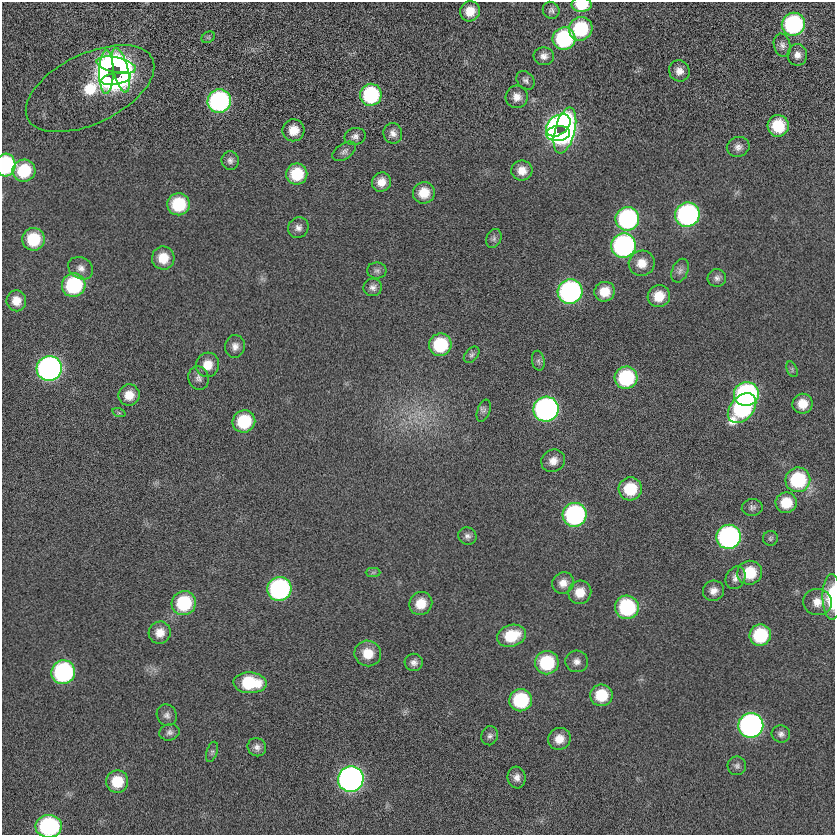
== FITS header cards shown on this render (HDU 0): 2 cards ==
NAXIS1  =                  833
NAXIS2  =                  833

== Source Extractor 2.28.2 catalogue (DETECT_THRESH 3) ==
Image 833 x 833 px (HDU 0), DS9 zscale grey, 1 PNG px = 1 image px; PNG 837 x 837 px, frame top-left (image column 1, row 833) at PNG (2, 2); each listed source drawn as its Kron ellipse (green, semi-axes under 4 px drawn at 4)
Background -0.00177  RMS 4.6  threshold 13.7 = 3 sigma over >= 5 px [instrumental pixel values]
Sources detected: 117; all 117 listed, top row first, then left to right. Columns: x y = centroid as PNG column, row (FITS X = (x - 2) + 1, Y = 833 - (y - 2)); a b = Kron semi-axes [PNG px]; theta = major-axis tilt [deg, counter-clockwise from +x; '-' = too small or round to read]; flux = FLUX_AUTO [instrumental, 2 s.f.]
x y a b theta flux
582 5 10 7 -1 9100
551 10 9 8 - 1100
470 11 10 9 - 5100
793 24 11 11 - 47000
581 29 12 11 - 20000
208 37 7 5 29 560
564 39 11 11 - 34000
782 45 12 8 -75 1600
797 55 11 10 - 2100
544 56 10 9 - 1900
116 65 20 7 -13 60000
121 70 23 7 -77 57000
679 71 11 10 - 2400
106 72 22 7 89 44000
116 79 15 6 11 35000
526 80 10 8 -48 1200
90 89 69 35 26 31000
371 95 11 11 - 29000
517 97 11 11 - 2900
219 101 12 11 - 68000
558 125 14 9 37 57000
778 126 11 10 - 12000
293 130 11 11 - 4600
565 131 24 10 75 66000
393 133 10 9 - 1900
558 133 12 7 4 38000
355 136 10 8 12 1500
738 147 11 10 - 1900
344 151 13 7 34 1300
230 160 9 8 - 1300
6 165 11 9 84 35000
24 171 11 11 - 14000
522 171 10 10 - 3600
297 174 11 10 - 11000
381 182 10 9 - 3400
424 193 11 10 - 5800
178 204 11 11 - 15000
687 215 12 12 - 78000
627 219 12 11 - 54000
298 228 11 10 - 1700
494 238 10 7 69 1100
33 239 11 11 - 13000
623 246 12 12 - 81000
163 258 11 11 - 6300
642 263 13 12 - 4200
81 268 13 10 -32 2200
377 271 10 8 0 1000
680 271 12 8 66 1500
717 278 9 9 - 1400
74 285 12 11 - 29000
373 287 9 9 - 1500
570 292 12 12 - 83000
605 292 10 9 - 5500
659 296 11 11 - 5900
16 301 10 10 - 3700
440 345 11 11 - 18000
235 346 11 10 - 2000
472 355 9 6 48 860
538 361 10 6 -80 950
207 365 12 11 - 4800
49 368 13 12 - 140000
792 369 8 5 -67 650
199 378 12 10 -72 1700
626 378 11 11 - 26000
746 394 12 12 - 71000
129 395 11 10 - 4500
802 404 10 10 - 4800
742 408 17 11 49 44000
546 409 13 12 - 120000
484 411 11 6 69 950
119 413 7 4 -19 510
244 421 11 11 - 16000
553 461 12 11 - 2900
798 480 12 12 - 23000
630 489 11 11 - 11000
786 503 10 10 - 7700
752 507 10 8 3 1200
575 515 12 11 - 56000
467 536 9 8 - 1300
729 537 12 12 - 83000
770 538 7 7 - 690
373 572 7 4 1 650
750 573 12 12 - 10000
736 578 12 9 61 1800
563 583 11 10 - 2900
279 589 12 12 - 68000
713 591 11 10 - 2400
580 592 12 11 - 5200
832 597 23 9 -90 14000
817 602 14 13 - 3900
184 603 12 12 - 20000
421 603 12 11 - 5800
627 607 12 11 - 26000
160 633 11 11 - 3500
760 635 11 10 - 18000
511 636 15 11 17 11000
368 653 13 12 - 6000
577 661 11 11 - 2000
414 662 9 8 - 1600
547 663 12 11 - 19000
63 672 12 11 - 51000
250 683 17 10 -2 15000
601 695 11 11 - 10000
521 700 11 11 - 22000
167 715 11 9 -62 1500
751 725 12 12 - 120000
169 732 10 8 16 1300
781 734 9 8 - 1400
490 736 9 8 - 1200
559 739 11 10 - 3800
257 747 9 9 - 1600
212 752 10 5 72 760
737 766 9 9 - 1100
517 777 11 9 -83 2000
351 779 13 12 - 180000
117 782 11 11 - 8800
49 826 13 11 -1 42000
At the frame edge (FLAGS 8, measured only in part): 4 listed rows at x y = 582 5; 6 165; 832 597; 49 826